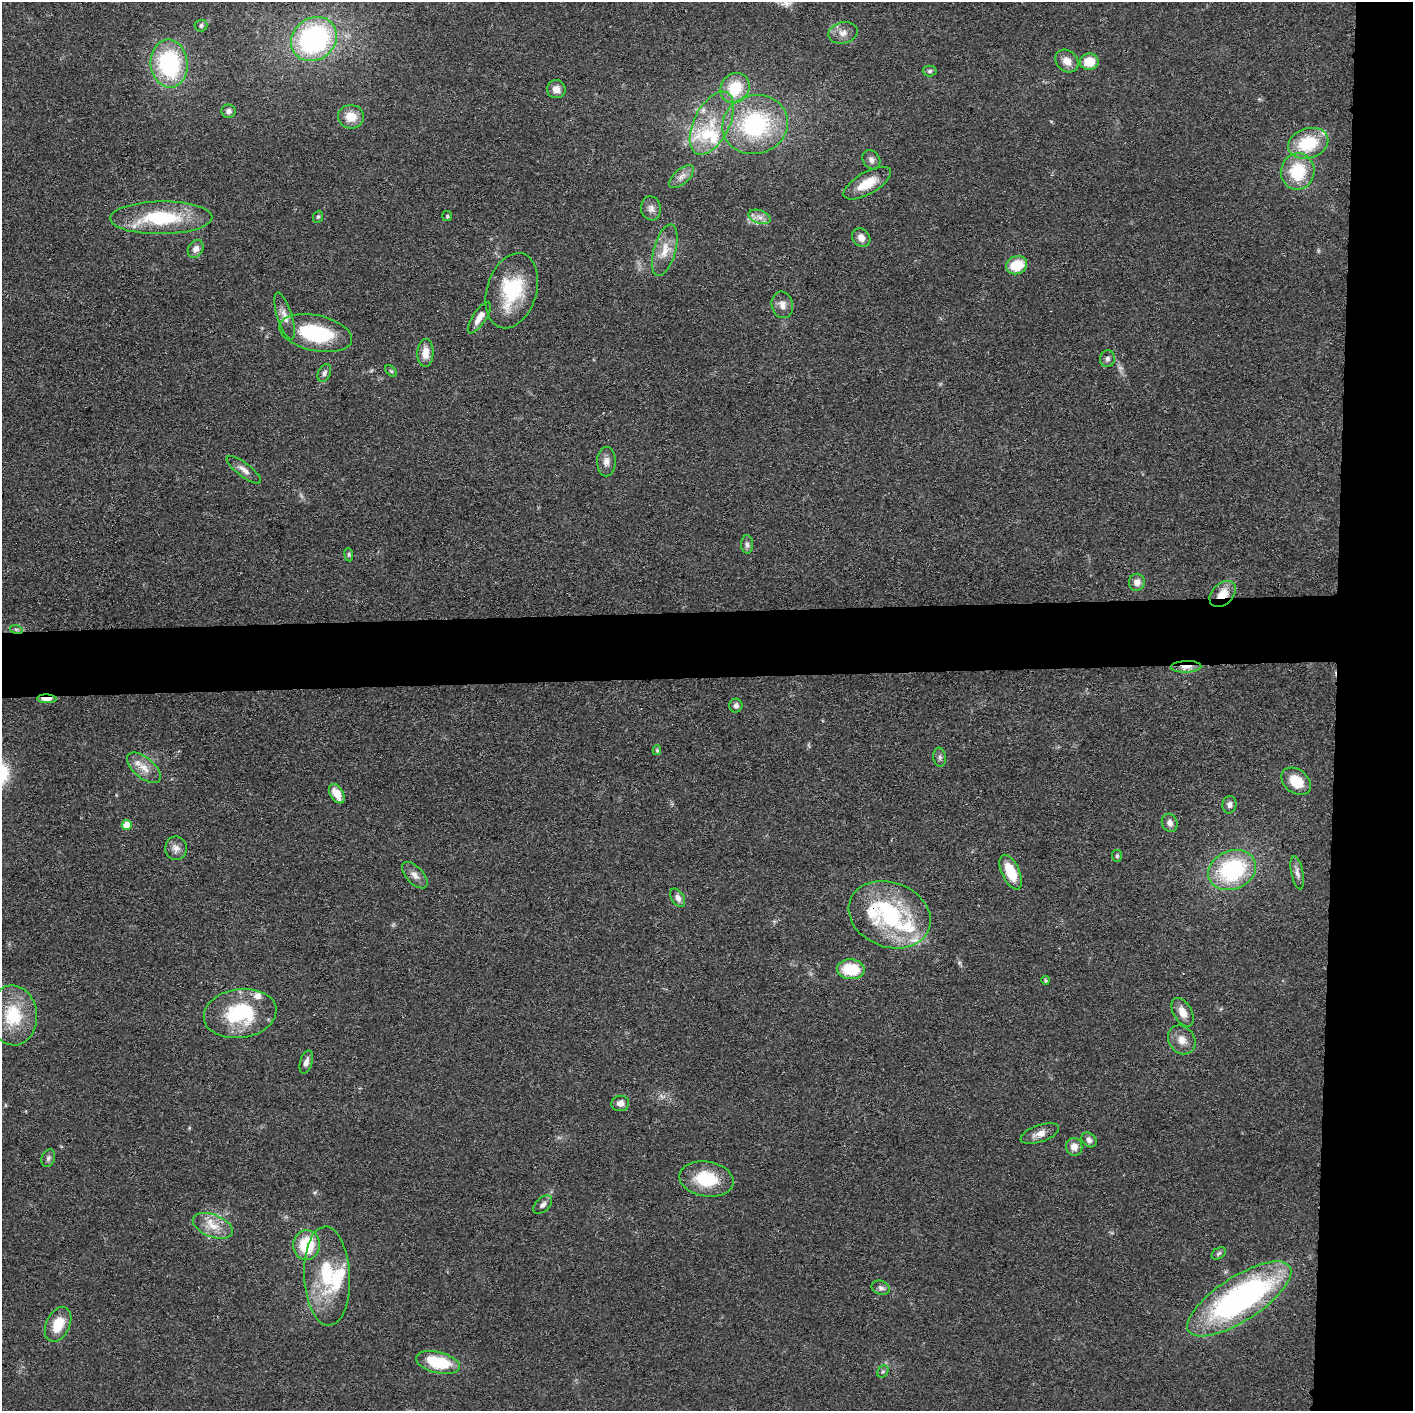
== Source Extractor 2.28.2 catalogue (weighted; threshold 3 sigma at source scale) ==
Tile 6 of 3 x 3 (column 3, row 2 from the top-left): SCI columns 2825-4235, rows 1426-2834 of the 4237 x 4258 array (HDU 1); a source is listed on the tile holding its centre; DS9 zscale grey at full resolution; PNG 1415 x 1413 px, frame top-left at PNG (2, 2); each listed source drawn as its Kron ellipse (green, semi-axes under 4 px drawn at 4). Shown black and unused: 10% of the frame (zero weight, under 3 of 4 exposures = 1% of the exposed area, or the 3 px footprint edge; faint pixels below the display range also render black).
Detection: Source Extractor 2.28.2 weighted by HDU 2 'WHT'; one run over the whole footprint, this tile lists its part. Background 0.0573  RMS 0.0053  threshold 0.024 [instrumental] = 3 sigma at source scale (4.5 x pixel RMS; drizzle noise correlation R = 1.50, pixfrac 1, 0.05/0.05 arcsec/px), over >= 5 px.
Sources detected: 99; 14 inside a brighter listed object's ellipse — not listed separately; the other 85 listed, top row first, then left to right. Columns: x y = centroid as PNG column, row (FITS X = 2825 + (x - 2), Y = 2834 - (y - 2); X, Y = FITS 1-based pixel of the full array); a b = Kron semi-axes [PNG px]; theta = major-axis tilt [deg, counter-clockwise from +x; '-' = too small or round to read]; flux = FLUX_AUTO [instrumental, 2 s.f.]
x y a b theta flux
201 25 6 6 - 1.4
843 33 15 10 13 4.5
314 39 24 21 38 100
1067 61 13 10 -43 5.1
1089 62 9 8 - 11
169 64 24 18 -85 59
930 71 7 5 2 1.1
735 88 16 14 54 19
556 89 9 9 - 4
228 111 7 6 - 1.9
351 117 13 11 -4 8.6
712 123 34 17 63 21
755 125 33 29 16 61
1308 143 20 15 19 25
871 160 10 8 -54 2.5
1298 171 18 17 - 25
682 176 15 7 42 3.4
867 183 26 11 30 12
651 208 12 10 -79 3.1
447 216 5 5 - 0.75
318 217 6 5 - 0.9
759 217 11 6 -19 3.2
161 218 51 16 1 40
861 238 10 8 -46 3.7
196 249 9 7 59 3.2
665 250 26 11 74 9.4
1017 265 11 9 22 15
512 291 38 25 72 34
782 305 13 10 -78 3.9
285 316 24 7 -73 4.6
479 318 18 6 57 5.3
316 333 37 18 -12 42
425 353 14 8 88 6.6
1107 359 8 7 - 1.8
391 371 7 4 -44 0.78
324 373 9 6 65 1.7
606 461 15 9 89 3.6
244 470 21 6 -37 3.8
747 544 9 6 -88 1.8
349 555 7 4 -84 0.8
1137 582 8 8 - 3.5
1223 594 15 10 44 9.1
16 629 6 4 -18 0.86
1186 667 15 6 2 5.1
47 699 10 4 -1 6.1
736 706 7 6 - 2
657 750 5 4 - 0.91
940 757 9 6 -83 1.6
144 768 20 10 -40 6.7
1296 781 16 11 -40 12
337 794 10 6 -58 8.4
1229 805 9 7 80 2.1
1170 823 9 7 -68 2.9
127 825 5 5 - 11
176 848 12 10 89 3.7
1117 856 6 5 - 1.1
1232 870 25 19 22 56
1011 872 19 9 -66 16
1297 873 17 6 -78 2.6
415 875 16 8 -47 3.7
678 898 10 6 -59 2.7
890 915 42 32 -21 66
851 969 14 10 -3 20
1045 980 4 4 - 0.9
1183 1012 16 9 -60 5.8
240 1013 36 24 8 42
13 1015 30 24 -84 25
1182 1040 15 12 -51 5.7
306 1062 12 6 73 2.8
620 1103 9 7 8 3.4
1040 1134 20 8 19 4.6
1089 1140 8 6 -40 2.3
1074 1147 9 8 - 4.6
48 1158 9 6 71 1.6
706 1179 27 17 -9 24
543 1205 11 6 45 2.3
213 1226 21 11 -21 8.9
307 1245 15 13 85 22
1219 1253 8 5 31 1.2
327 1276 49 23 -88 35
881 1288 9 7 -22 1.8
1239 1299 60 22 33 150
58 1324 18 11 65 13
438 1363 22 10 -14 28
883 1372 6 5 - 0.94
Overlapping masked pixels (flux is a lower limit): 5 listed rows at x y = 1223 594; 16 629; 1186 667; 47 699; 890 915